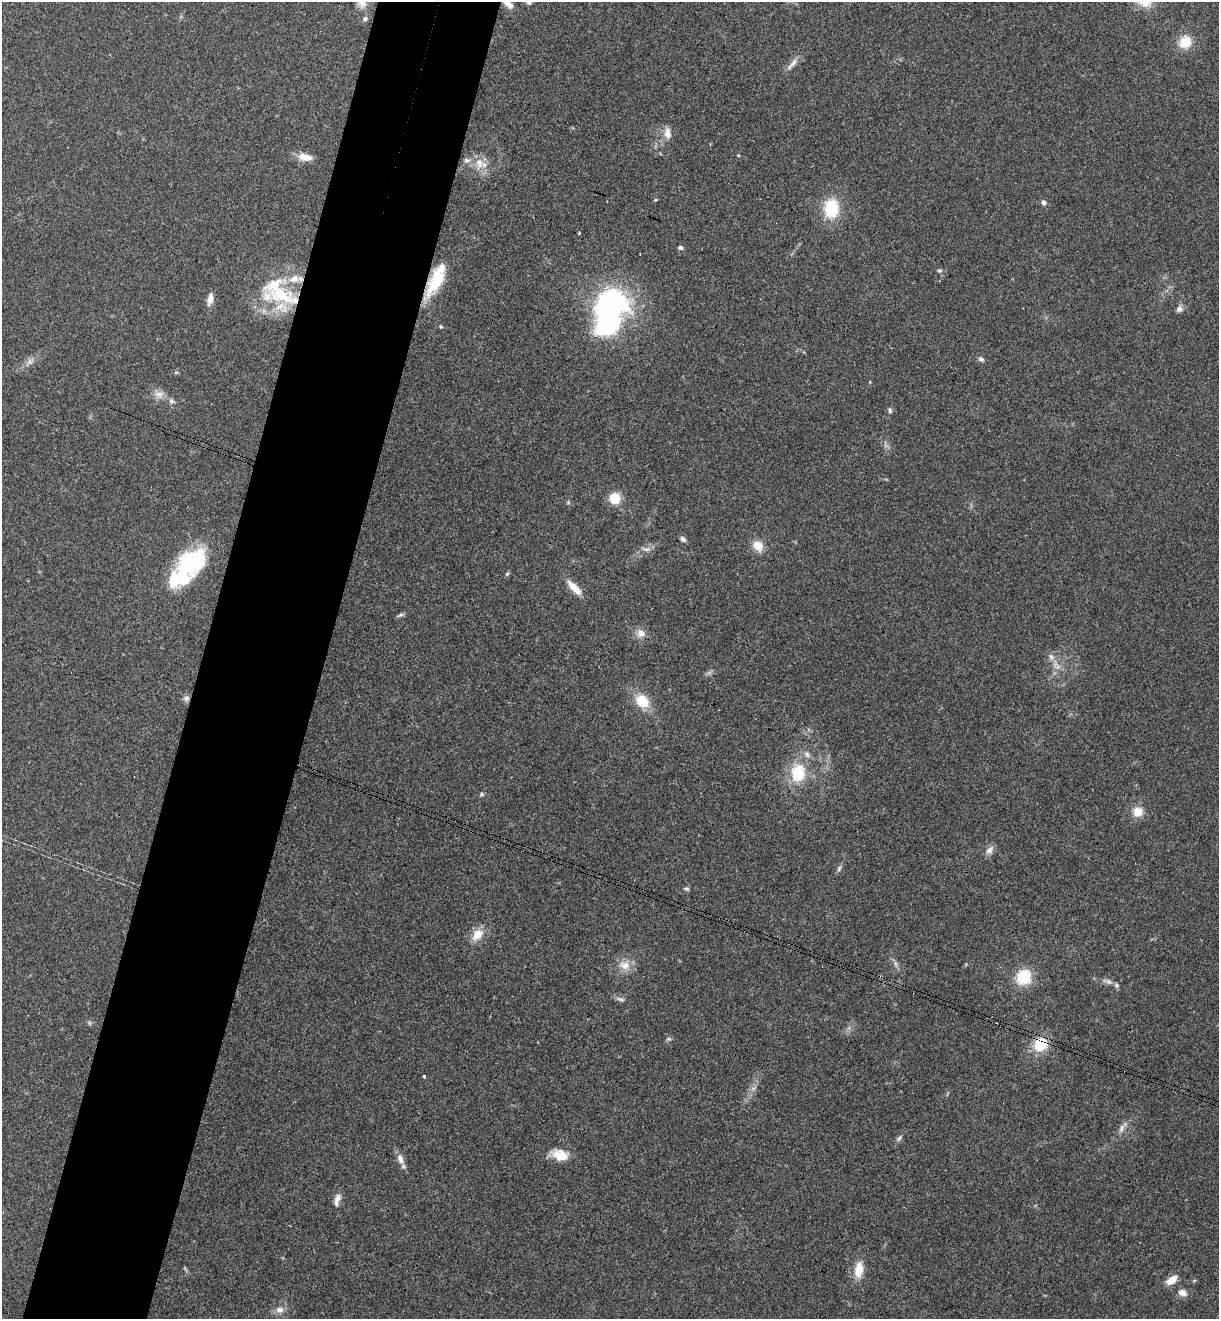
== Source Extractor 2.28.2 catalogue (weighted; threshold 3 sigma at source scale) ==
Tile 7 of 4 x 4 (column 3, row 2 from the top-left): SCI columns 2619-3835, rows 2659-3975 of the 5364 x 5313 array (HDU 1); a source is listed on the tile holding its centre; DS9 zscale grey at full resolution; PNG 1221 x 1321 px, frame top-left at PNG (2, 2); no overlay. Shown black and unused: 10% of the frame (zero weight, under 3 of 4 exposures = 6% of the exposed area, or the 3 px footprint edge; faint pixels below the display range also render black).
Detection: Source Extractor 2.28.2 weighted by HDU 2 'WHT'; one run over the whole footprint, this tile lists its part. Background 0.188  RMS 0.0075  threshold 0.0338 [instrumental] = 3 sigma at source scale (4.5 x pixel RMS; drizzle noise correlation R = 1.50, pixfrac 1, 0.05/0.05 arcsec/px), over >= 5 px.
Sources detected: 78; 2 too faint to see at this stretch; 2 inside a brighter object's white glare — not listed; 8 inside a brighter listed object's ellipse — not listed separately; the other 66 listed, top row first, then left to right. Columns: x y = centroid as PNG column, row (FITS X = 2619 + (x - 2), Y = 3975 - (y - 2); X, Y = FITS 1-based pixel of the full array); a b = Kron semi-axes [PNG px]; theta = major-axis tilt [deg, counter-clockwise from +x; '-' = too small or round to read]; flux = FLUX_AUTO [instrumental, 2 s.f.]
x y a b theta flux
507 2 19 7 -51 7.7
362 4 13 12 - 5.7
365 19 7 6 - 1.8
1185 42 14 12 43 16
792 64 23 6 48 4.9
667 133 16 9 -81 6.1
738 155 5 3 - 0.56
305 157 17 9 -10 8.5
479 163 17 14 -84 11
655 200 5 4 - 0.75
1044 202 7 6 - 2.5
831 208 21 16 -87 32
579 233 3 3 - 1.1
680 248 6 6 - 1.7
939 270 7 5 1 1.4
436 280 38 13 63 38
280 295 42 21 -18 45
210 299 15 7 77 5.6
609 305 39 30 14 140
1179 309 10 8 44 3.1
441 327 5 4 - 0.94
981 359 8 6 -26 2.2
29 362 15 7 52 4.3
176 372 6 4 -17 0.99
159 394 14 10 -17 6.1
171 401 8 7 - 2.3
890 410 8 5 -74 1.7
615 498 9 9 - 19
568 502 6 5 - 1
683 539 8 6 -44 2.1
758 546 15 12 -46 9.2
646 549 13 6 -8 3.3
186 565 32 24 -67 41
507 574 5 5 - 1.1
574 588 21 8 -46 11
400 615 10 4 21 1.7
641 633 12 10 -43 6
1051 657 11 7 -71 3.8
186 698 8 8 - 2.6
642 701 20 15 -45 18
807 754 11 6 -56 3.2
798 773 20 16 89 31
482 794 6 5 - 1.3
1138 812 13 12 - 9.3
989 850 13 8 53 4.3
839 869 11 5 67 1.9
687 889 7 5 -27 1.5
477 934 16 11 50 12
895 964 7 4 -88 1.7
624 965 16 12 -10 9.2
1024 977 16 14 56 26
1108 981 15 6 -15 3.6
620 999 11 5 -19 2.4
669 1039 6 5 - 1.4
1040 1044 16 14 53 22
424 1076 3 3 - 2.5
753 1088 9 5 26 2.3
1121 1128 14 7 67 3.9
899 1138 10 5 46 2
560 1155 20 12 -16 14
400 1159 16 8 -69 5.3
337 1200 16 7 75 5.1
859 1270 18 10 83 13
1172 1280 12 7 36 9.4
1182 1293 11 8 -24 5
280 1310 11 8 8 5
Overlapping masked pixels (flux is a lower limit): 4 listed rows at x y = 507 2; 436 280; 280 295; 1040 1044
Isophote crosses this tile's border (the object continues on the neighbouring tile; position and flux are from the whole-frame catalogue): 2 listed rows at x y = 507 2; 362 4